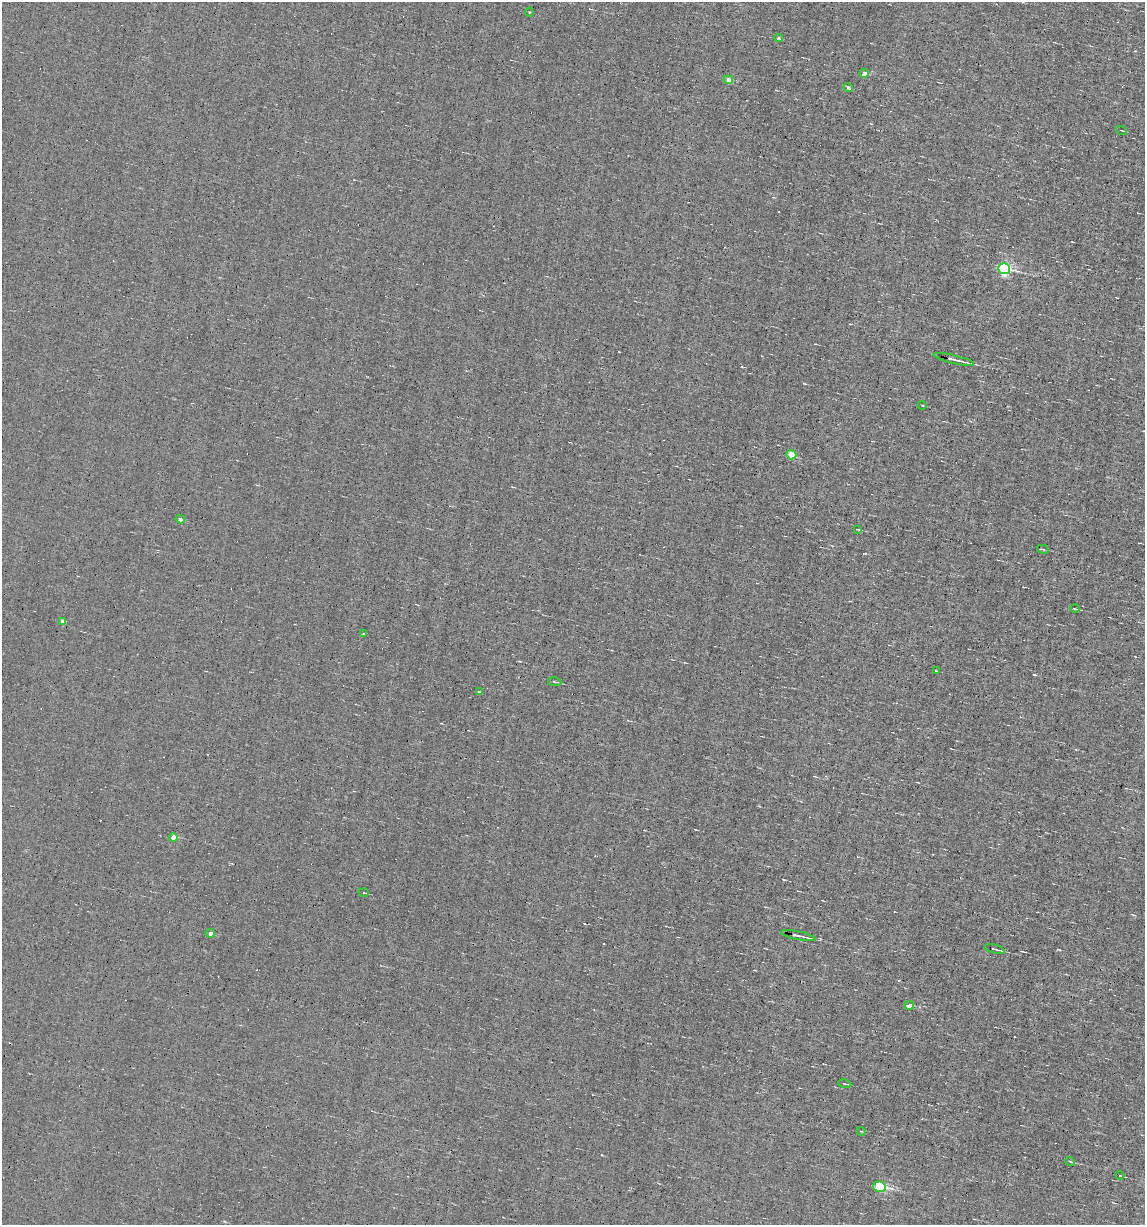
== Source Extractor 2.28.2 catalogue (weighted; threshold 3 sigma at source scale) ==
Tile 6 of 4 x 4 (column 2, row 2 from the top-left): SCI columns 1259-2401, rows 2449-3671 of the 4919 x 4895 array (HDU 1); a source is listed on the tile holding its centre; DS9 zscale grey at full resolution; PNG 1147 x 1227 px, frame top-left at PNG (2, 2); each listed source drawn as its Kron ellipse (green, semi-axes under 4 px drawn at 4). Shown black and unused: <1% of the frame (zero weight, under 5 of 9 exposures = <1% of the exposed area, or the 3 px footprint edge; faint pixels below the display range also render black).
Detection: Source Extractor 2.28.2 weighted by HDU 2 'WHT'; one run over the whole footprint, this tile lists its part. Background 0.0012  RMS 0.038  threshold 0.157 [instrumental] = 3 sigma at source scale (4.09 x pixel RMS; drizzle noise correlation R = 1.36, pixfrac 0.8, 0.05/0.05 arcsec/px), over >= 5 px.
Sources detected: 39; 9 cosmic-ray / hot-pixel residue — neither listed nor drawn; the other 30 listed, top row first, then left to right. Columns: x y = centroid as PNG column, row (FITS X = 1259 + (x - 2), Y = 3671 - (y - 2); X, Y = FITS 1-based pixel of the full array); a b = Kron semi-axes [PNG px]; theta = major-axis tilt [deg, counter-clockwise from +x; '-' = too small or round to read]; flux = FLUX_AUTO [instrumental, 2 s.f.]
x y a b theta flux
529 12 4 4 - 3.6
779 38 4 3 - 8.8
864 73 4 4 - 31
728 80 5 4 - 23
848 87 5 4 - 8.2
1121 130 5 2 - 3.5
1004 269 6 5 - 580
954 359 21 3 -13 25
922 405 4 2 - 3
791 455 5 4 - 93
180 519 5 4 - 11
858 529 4 2 - 2.7
1043 549 6 2 -13 3.5
1075 609 4 3 - 3.3
63 621 4 4 - 18
363 633 4 3 - 4.4
936 671 3 2 - 3.6
555 682 7 2 -10 4.4
479 692 4 3 - 6.5
173 837 4 4 - 39
364 893 5 3 - 2.6
210 933 5 3 - 13
798 936 17 3 -12 18
995 949 10 3 -16 7.9
909 1006 5 3 - 25
845 1084 7 2 -10 4.1
861 1131 4 3 - 3.1
1070 1161 5 3 - 2.9
1120 1175 4 3 - 2.7
879 1187 6 5 - 300
Overlapping masked pixels (flux is a lower limit): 1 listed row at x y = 954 359